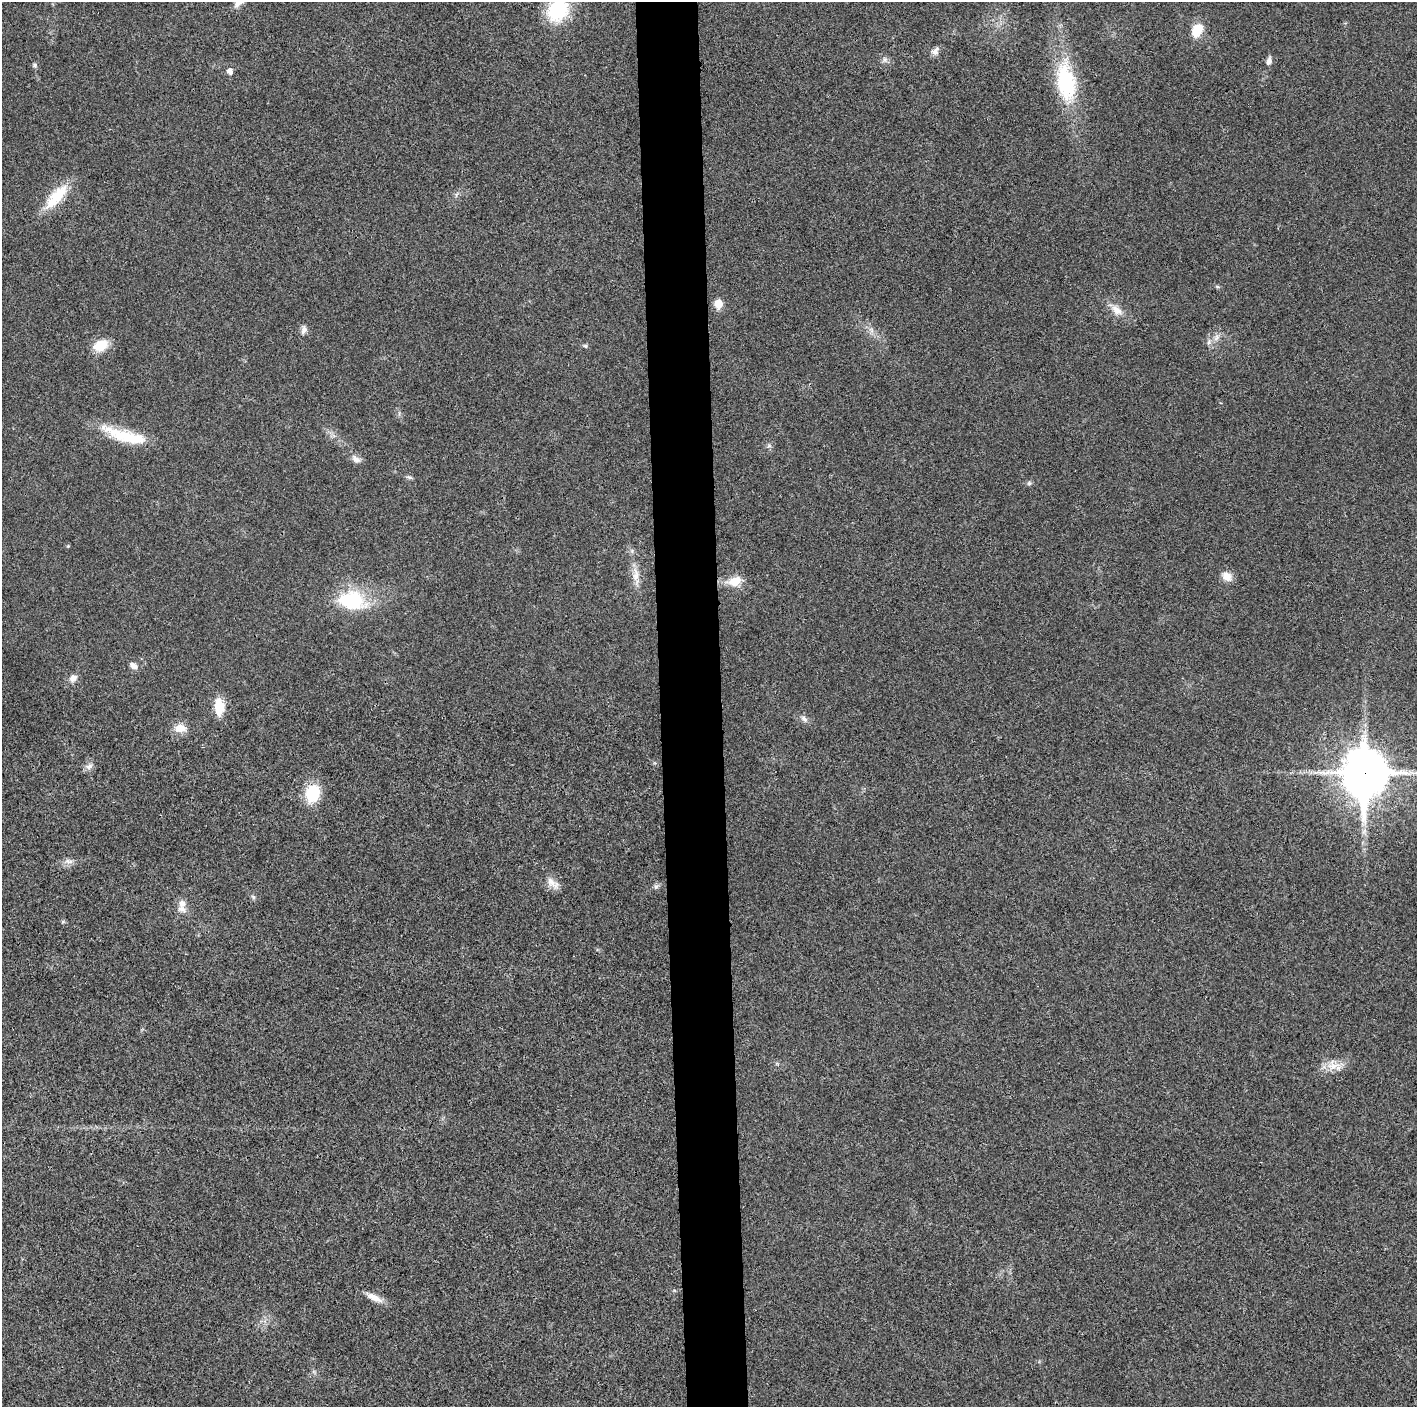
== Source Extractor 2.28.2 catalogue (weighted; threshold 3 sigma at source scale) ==
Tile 5 of 3 x 3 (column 2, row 2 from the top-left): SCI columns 1417-2831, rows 1406-2810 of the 4246 x 4219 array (HDU 1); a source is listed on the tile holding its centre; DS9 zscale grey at full resolution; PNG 1419 x 1409 px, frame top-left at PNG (2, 2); no overlay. Shown black and unused: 4% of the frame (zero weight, under 3 of 4 exposures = <1% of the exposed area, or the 3 px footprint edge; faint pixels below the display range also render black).
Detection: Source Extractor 2.28.2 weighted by HDU 2 'WHT'; one run over the whole footprint, this tile lists its part. Background 0.0233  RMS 0.0054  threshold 0.0241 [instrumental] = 3 sigma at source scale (4.5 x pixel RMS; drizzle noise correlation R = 1.50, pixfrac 1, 0.05/0.05 arcsec/px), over >= 5 px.
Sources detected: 43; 1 inside a brighter listed object's ellipse — not listed separately; the other 42 listed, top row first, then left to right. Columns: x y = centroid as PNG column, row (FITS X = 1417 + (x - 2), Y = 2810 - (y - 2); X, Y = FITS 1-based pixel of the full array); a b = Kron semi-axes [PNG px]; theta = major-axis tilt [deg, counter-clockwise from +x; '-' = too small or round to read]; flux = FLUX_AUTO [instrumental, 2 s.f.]
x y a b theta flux
557 10 23 20 42 33
1197 30 17 11 58 9.7
935 51 12 8 60 2.5
885 59 8 6 -89 1.6
1269 61 10 6 70 2.3
35 65 6 5 - 0.93
230 71 6 5 - 2.8
1066 82 52 23 -81 41
56 197 40 14 48 17
1217 286 6 4 -20 0.74
718 304 6 5 - 13
1117 310 16 9 -41 5.6
304 330 10 7 72 2.2
1216 337 9 4 81 1.7
1209 342 7 4 72 1.1
100 345 18 12 23 9.7
585 346 6 5 - 0.83
125 436 59 13 -16 23
769 446 7 4 0 0.97
356 459 12 7 -25 2.7
409 477 7 4 -19 0.98
1029 483 6 5 - 0.98
68 546 5 3 - 0.49
636 575 21 8 -88 5.5
1227 576 14 10 -47 4.8
735 581 17 11 21 8.1
351 600 34 24 -11 32
133 666 9 7 -32 2.8
73 678 10 8 34 3
219 706 14 8 -87 14
804 719 11 6 -45 2.1
180 728 14 10 -1 6
89 766 11 7 22 2.3
1365 773 18 14 -88 1700
312 793 18 14 73 19
69 861 12 7 -11 2.6
552 883 20 10 -34 4.5
656 886 7 4 1 1.1
253 897 7 5 -46 1
182 903 9 9 - 3.3
1333 1066 21 15 7 7.6
374 1297 22 8 -26 5.3
Overlapping masked pixels (flux is a lower limit): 1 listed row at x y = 1365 773
Isophote crosses this tile's border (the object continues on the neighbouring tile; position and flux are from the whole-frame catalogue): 2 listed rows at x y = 557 10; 1365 773